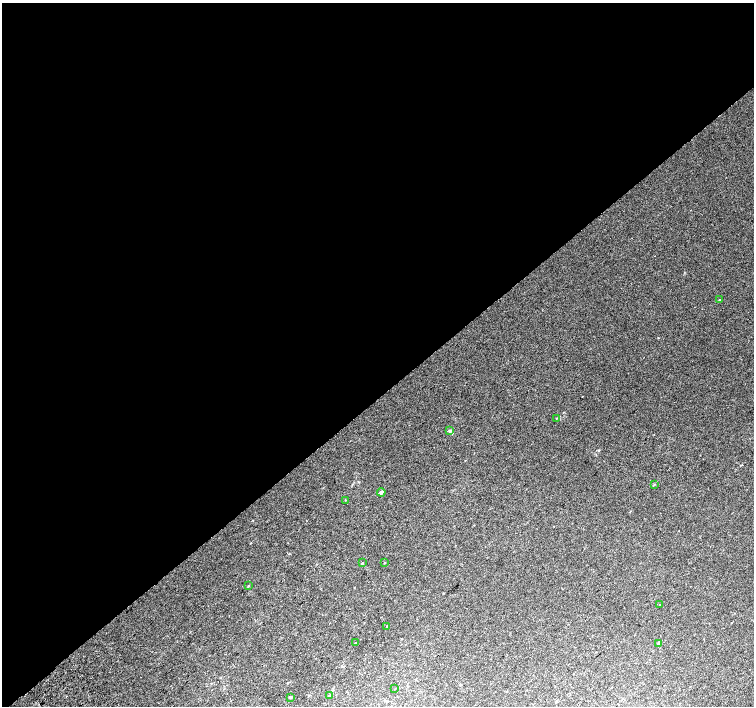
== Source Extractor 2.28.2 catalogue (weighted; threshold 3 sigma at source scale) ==
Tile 2 of 4 x 4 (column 2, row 1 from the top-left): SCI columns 1543-3046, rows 4460-5866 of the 6087 x 6041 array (HDU 1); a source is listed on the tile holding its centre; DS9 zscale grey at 2 x 2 block average (1 PNG px = mean of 2 x 2 image px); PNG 756 x 708 px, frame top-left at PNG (2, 3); each listed source drawn as its Kron ellipse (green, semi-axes under 4 px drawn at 4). Shown black and unused: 56% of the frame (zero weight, under 2 of 3 exposures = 2% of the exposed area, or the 3 px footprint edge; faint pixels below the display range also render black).
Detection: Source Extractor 2.28.2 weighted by HDU 2 'WHT'; one run over the whole footprint, this tile lists its part. Background 0.0108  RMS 0.006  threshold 0.0271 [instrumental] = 3 sigma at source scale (4.5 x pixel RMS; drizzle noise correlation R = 1.50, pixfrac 1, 0.0396/0.0396 arcsec/px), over >= 5 px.
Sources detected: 18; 1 cosmic-ray / hot-pixel residue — neither listed nor drawn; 1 inside a brighter listed object's ellipse — not listed separately; the other 16 listed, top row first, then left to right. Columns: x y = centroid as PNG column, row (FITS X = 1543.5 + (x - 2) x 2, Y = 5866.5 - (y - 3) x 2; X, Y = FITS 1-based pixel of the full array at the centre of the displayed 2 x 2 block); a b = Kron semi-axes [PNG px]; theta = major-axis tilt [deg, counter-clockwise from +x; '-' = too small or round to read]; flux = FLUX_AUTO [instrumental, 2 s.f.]
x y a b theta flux
719 300 2 2 - 0.73
556 418 3 3 - 1.3
450 431 3 3 - 1.6
654 484 3 2 - 0.96
381 492 4 4 - 3.6
345 500 2 2 - 0.52
362 563 3 2 - 1.2
384 563 2 2 - 0.65
248 586 3 2 - 0.76
660 605 2 2 - 0.46
387 626 2 2 - 3.3
355 643 2 2 - 1.2
659 643 4 3 - 1.6
395 689 2 2 - 0.44
329 695 2 2 - 0.64
290 697 4 3 - 1.4
Diffuse or blended objects may show on this block-average render without a row.